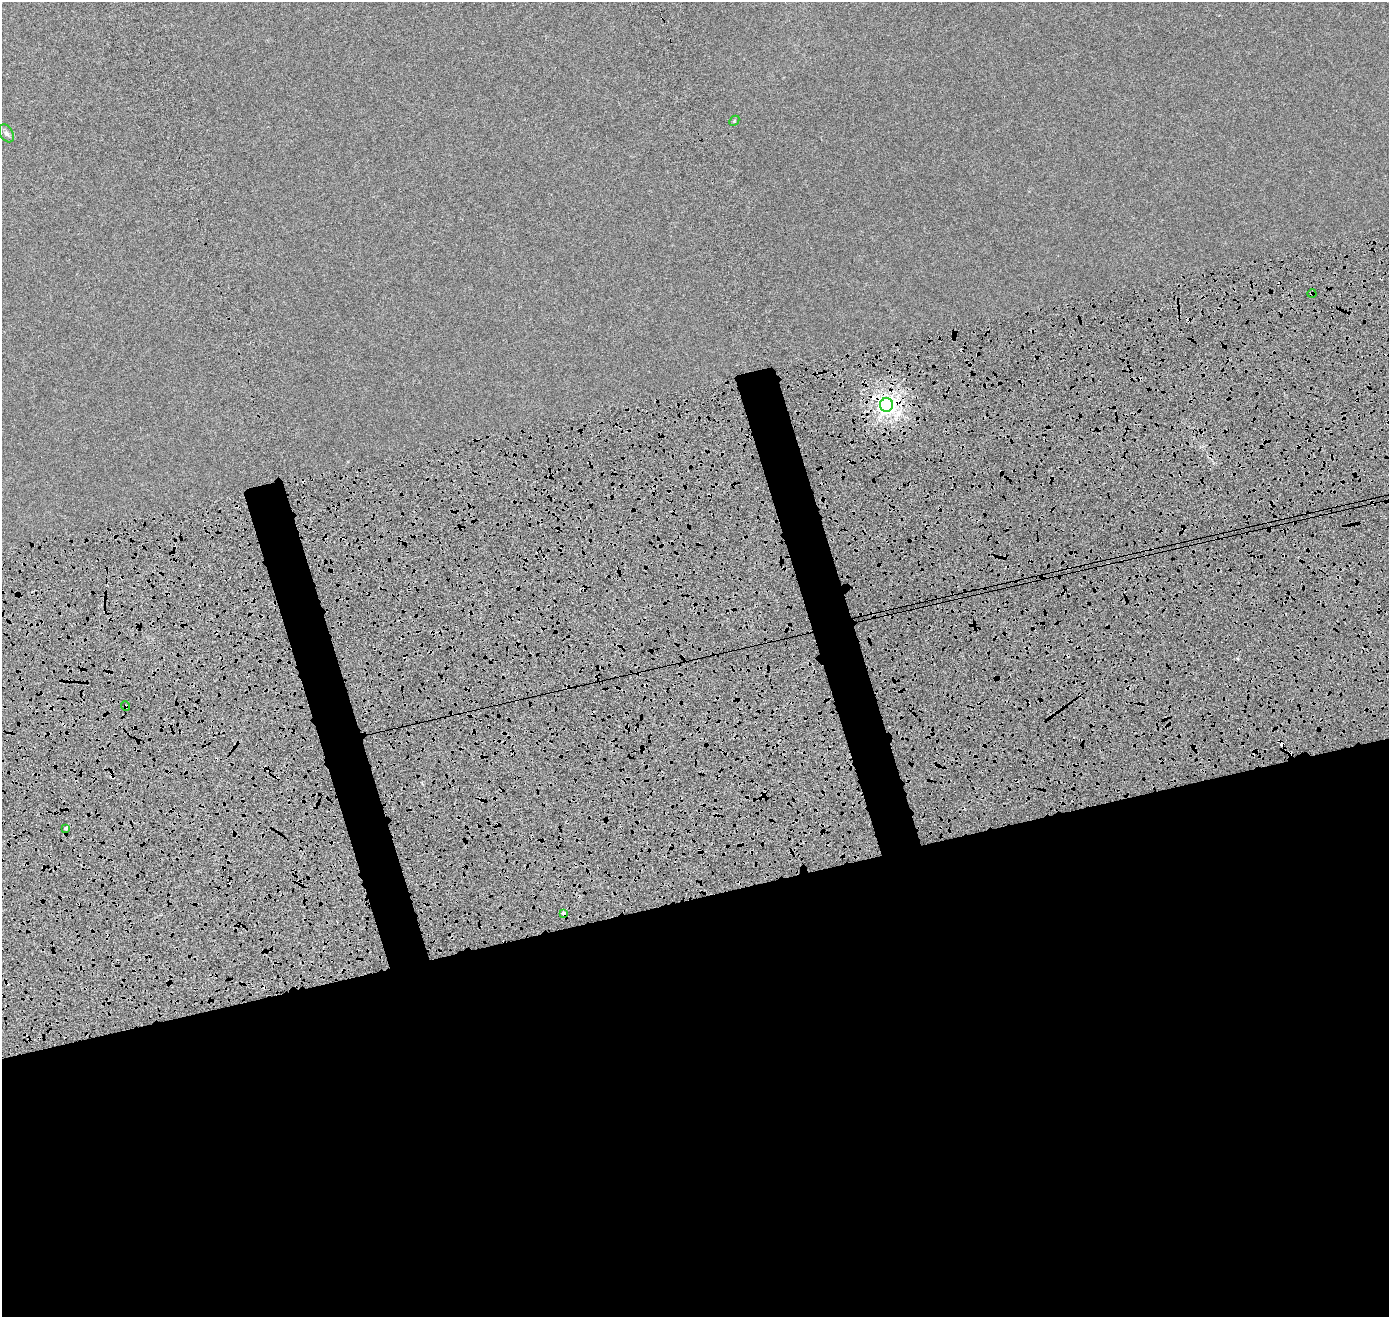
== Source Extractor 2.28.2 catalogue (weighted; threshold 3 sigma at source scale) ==
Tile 15 of 4 x 4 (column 3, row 4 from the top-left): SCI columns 2926-4312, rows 208-1522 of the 5840 x 5638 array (HDU 1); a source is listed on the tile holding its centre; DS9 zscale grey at full resolution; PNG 1391 x 1319 px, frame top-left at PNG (2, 2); each listed source drawn as its Kron ellipse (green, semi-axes under 4 px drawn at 4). Shown black and unused: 36% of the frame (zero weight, under 4 of 8 exposures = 7% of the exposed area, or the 3 px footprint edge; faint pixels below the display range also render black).
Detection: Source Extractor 2.28.2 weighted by HDU 2 'WHT'; one run over the whole footprint, this tile lists its part. Background 3.17e-06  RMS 0.0016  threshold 0.00671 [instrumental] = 3 sigma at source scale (4.09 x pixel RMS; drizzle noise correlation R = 1.36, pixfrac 0.8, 0.0396/0.0396 arcsec/px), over >= 5 px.
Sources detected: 12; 5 cosmic-ray / hot-pixel residue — neither listed nor drawn; the other 7 listed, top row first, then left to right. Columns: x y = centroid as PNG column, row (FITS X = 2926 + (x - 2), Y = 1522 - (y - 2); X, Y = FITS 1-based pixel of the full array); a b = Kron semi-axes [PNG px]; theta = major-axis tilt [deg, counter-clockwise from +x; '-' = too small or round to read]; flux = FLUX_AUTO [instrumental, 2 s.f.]
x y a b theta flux
734 121 6 4 45 0.13
6 133 10 6 -59 0.39
1312 294 4 3 - 0.15
887 405 7 6 - 59
125 706 5 3 - 0.13
66 828 4 3 - 0.94
563 913 4 3 - 1.7
Overlapping masked pixels (flux is a lower limit): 4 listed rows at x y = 1312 294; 887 405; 125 706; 563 913